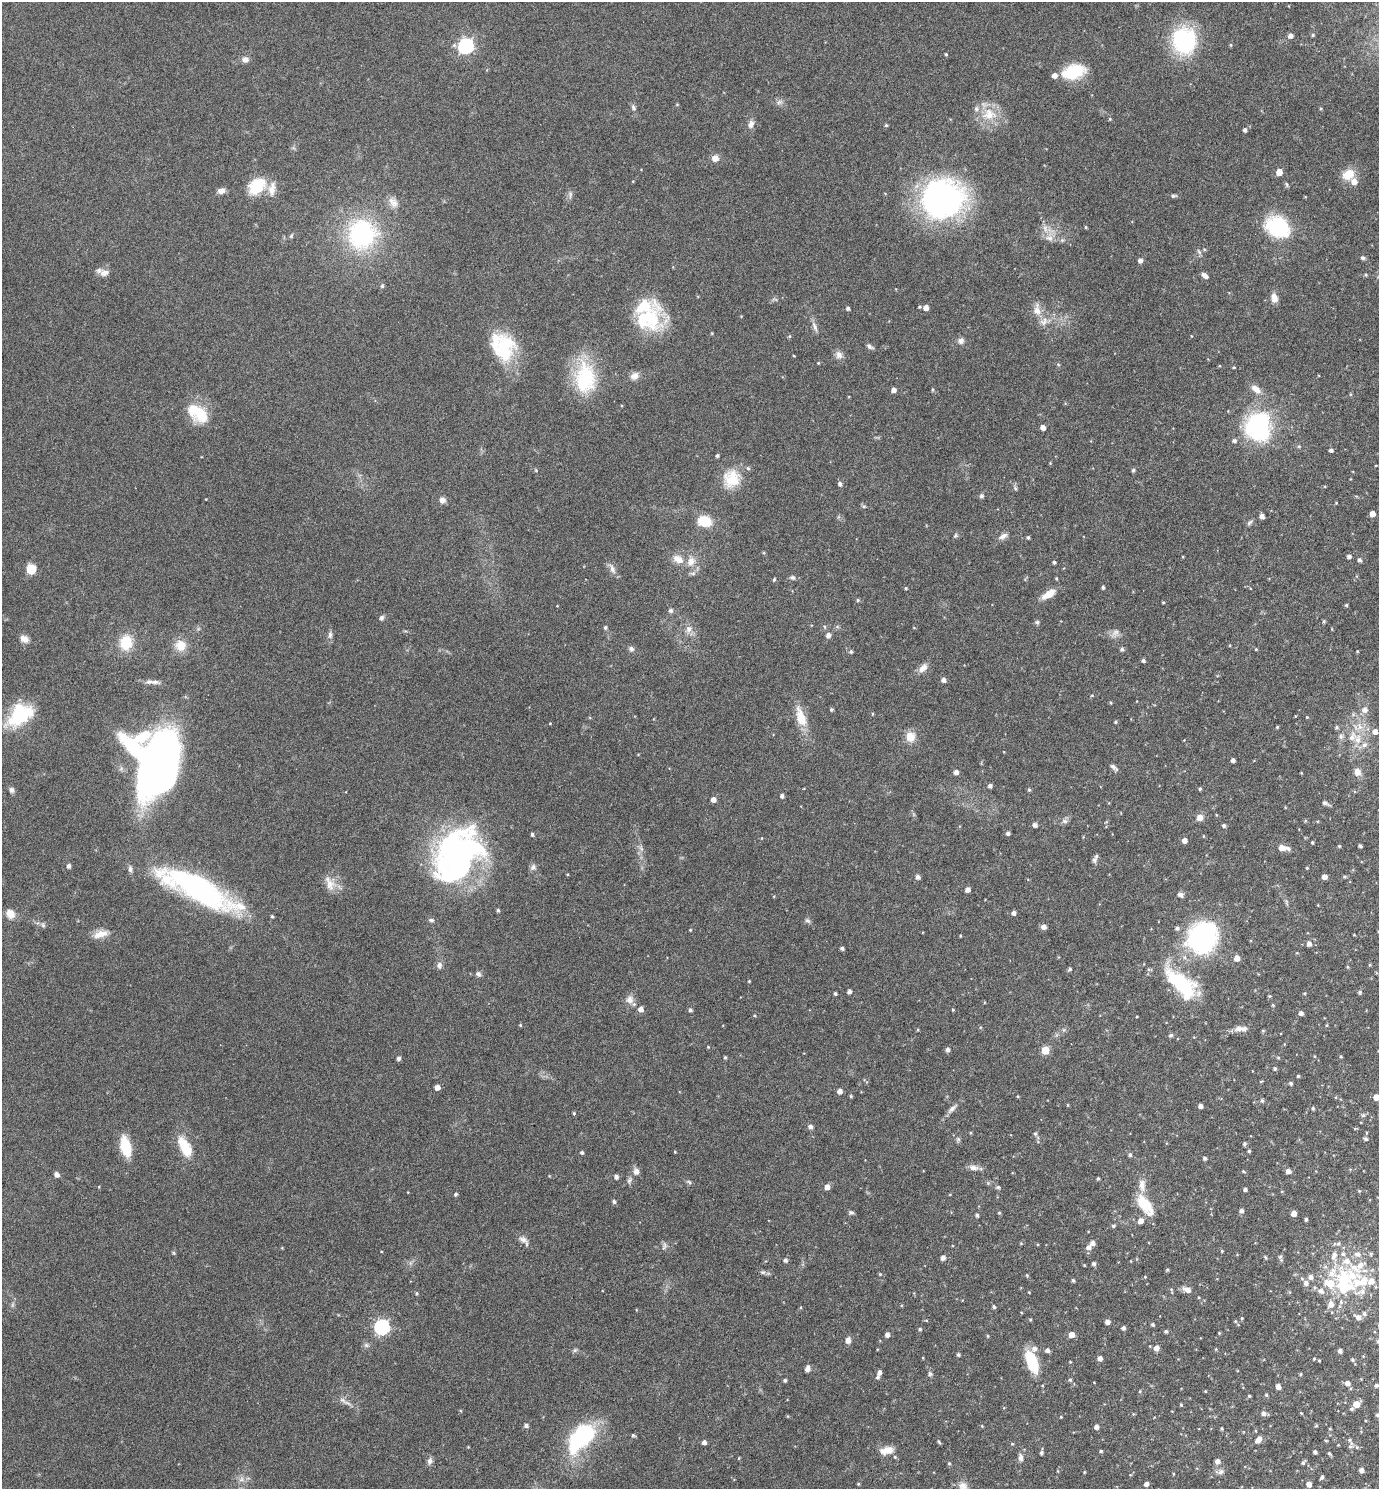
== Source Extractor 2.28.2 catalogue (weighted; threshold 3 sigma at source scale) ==
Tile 6 of 4 x 4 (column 2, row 2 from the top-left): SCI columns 1533-2909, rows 2981-4467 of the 5958 x 5955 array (HDU 1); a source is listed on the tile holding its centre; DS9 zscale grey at full resolution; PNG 1381 x 1491 px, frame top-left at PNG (2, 2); no overlay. Nothing masked; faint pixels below the display range render black.
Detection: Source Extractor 2.28.2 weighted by HDU 2 'WHT'; one run over the whole footprint, this tile lists its part. Background 0.116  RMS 0.0051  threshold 0.0209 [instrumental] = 3 sigma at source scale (4.09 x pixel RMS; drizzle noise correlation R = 1.36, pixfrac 0.8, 0.05/0.05 arcsec/px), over >= 5 px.
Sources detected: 437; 8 inside a brighter object's white glare — not listed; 34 inside a brighter listed object's ellipse — not listed separately; the other 395 listed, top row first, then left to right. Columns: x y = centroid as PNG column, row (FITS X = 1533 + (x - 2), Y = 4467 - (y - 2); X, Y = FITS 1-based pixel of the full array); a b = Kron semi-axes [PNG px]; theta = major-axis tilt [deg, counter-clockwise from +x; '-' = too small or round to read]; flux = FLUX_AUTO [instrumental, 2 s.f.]
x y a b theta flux
1313 35 5 4 - 0.76
1290 36 5 5 - 2.5
1184 41 25 23 -75 52
1231 45 4 4 - 0.57
466 46 7 6 - 110
946 54 4 3 - 0.55
245 60 7 7 - 2.4
1073 72 24 14 16 19
779 102 9 6 27 1.5
633 107 9 6 -64 1.2
1321 109 4 4 - 0.5
989 114 23 18 -2 12
1110 119 4 4 - 0.54
751 124 12 8 76 2.4
886 125 4 4 - 0.61
1245 130 5 4 - 1.3
715 158 7 7 - 3.6
1279 172 5 4 - 6.5
1348 174 15 12 28 7.4
1287 184 8 4 -88 0.7
257 186 24 17 46 14
221 191 8 6 18 2.5
570 194 11 5 90 1.3
1174 196 8 4 9 0.9
943 199 46 40 17 110
393 202 17 10 -53 3.8
1086 227 4 3 - 0.54
1278 227 21 16 -26 43
1045 229 13 7 -78 3
362 234 29 27 63 65
291 236 7 4 60 0.72
1049 238 12 8 -7 3.3
1204 249 5 5 - 0.75
1363 258 6 5 - 0.95
1140 260 4 4 - 1.8
104 273 12 9 10 2.9
1366 275 4 4 - 0.67
1205 276 8 5 -37 2
382 286 6 5 - 0.82
1274 298 10 7 -76 4.2
919 307 4 3 - 0.58
848 308 4 4 - 1.2
926 308 4 4 - 3
1037 310 17 10 -85 4.9
650 318 43 25 -59 28
815 326 15 5 -65 2.1
712 333 4 3 - 0.4
789 336 5 3 - 0.51
961 341 7 6 - 2.1
870 346 9 5 -34 1.3
503 349 35 26 78 28
839 355 11 9 -73 2.5
794 356 4 2 - 0.33
818 363 4 3 - 0.44
1058 364 5 3 - 0.49
1234 367 4 3 - 0.43
634 376 11 9 37 2.9
585 378 40 25 -89 34
1256 389 15 8 -39 4.3
893 390 4 4 - 2.5
201 415 22 19 -86 13
1258 426 31 25 62 54
1043 427 4 4 - 3
1299 446 5 4 - 0.6
1331 450 4 3 - 1.3
717 456 4 4 - 0.85
1050 463 4 3 - 0.35
1133 470 4 4 - 0.92
731 479 26 23 74 14
840 484 5 4 - 1.6
1015 488 7 5 -73 0.94
981 496 5 4 - 1.2
442 500 8 7 - 2.1
1336 503 3 3 - 0.41
864 506 6 4 18 0.61
1372 514 4 4 - 3.7
1262 516 5 4 - 2.1
704 521 12 9 -14 13
1250 523 10 4 45 1
955 535 7 4 70 0.76
1003 536 13 6 27 2.1
1028 537 4 3 - 0.82
1349 556 4 4 - 1.6
678 559 13 9 -28 4.9
1359 560 4 4 - 1.3
691 561 14 11 66 5.2
1054 562 4 3 - 0.89
31 569 10 9 - 6.8
612 569 15 6 -68 2.4
792 578 8 6 -11 1.1
1056 578 4 3 - 0.5
774 580 5 3 - 0.65
1103 587 3 3 - 0.87
906 588 4 3 - 0.55
1048 594 19 8 32 5.4
858 600 5 4 - 0.72
1163 602 3 3 - 0.44
1346 605 4 4 - 0.64
671 610 6 6 - 1.1
381 618 7 6 - 1.2
1324 621 5 3 - 0.6
1037 622 6 5 - 0.91
605 627 5 4 - 0.87
825 627 5 3 - 0.51
689 629 11 9 68 3
1115 633 14 8 47 2.5
330 635 10 6 89 1.7
828 635 5 5 - 2
24 639 10 8 -28 3
126 643 16 13 81 13
181 645 13 12 - 7.1
631 649 7 6 - 1.5
1122 649 5 4 - 1.1
1256 649 4 3 - 0.49
851 651 5 5 - 0.86
1357 651 3 2 - 0.36
1143 660 4 4 - 0.98
923 668 14 8 42 3.3
943 680 4 4 - 1.9
154 682 14 6 -3 2.5
1092 695 5 3 - 0.42
1110 702 4 3 - 0.5
831 710 4 4 - 0.66
1365 710 7 7 - 2.7
872 714 5 3 - 0.38
22 717 40 14 43 20
801 717 29 12 -72 9.6
1307 717 4 3 - 0.35
1115 722 4 3 - 0.62
550 723 3 3 - 0.36
1277 727 4 3 - 0.49
1337 727 6 5 - 0.8
1375 731 5 5 - 2.6
1341 736 8 6 -89 1.4
910 737 12 11 - 5.8
1358 739 15 10 -89 6.1
160 758 56 39 64 250
1233 760 4 4 - 1.4
1114 767 13 5 -38 1.4
956 772 4 4 - 2.3
1357 772 10 8 -76 3.5
990 786 4 4 - 1.6
1200 789 4 3 - 0.75
12 790 8 6 -75 1.4
1029 790 5 4 - 0.74
782 796 4 4 - 1.4
713 799 5 4 - 2.7
1325 803 7 5 -24 1.4
1200 817 6 6 - 3.6
1064 821 9 6 -16 1.4
1305 821 5 4 - 0.48
1035 825 4 4 - 1.9
1224 826 4 4 - 1.1
1008 833 4 4 - 1.2
532 834 4 4 - 1
1203 836 4 3 - 0.37
762 838 4 3 - 0.32
1184 840 4 4 - 3
1312 842 3 3 - 0.58
1339 846 3 3 - 0.57
1360 846 3 3 - 0.94
451 847 80 40 5 110
641 848 9 3 -45 0.96
1282 848 8 6 -14 3.4
1094 860 8 6 87 1.2
68 866 5 4 - 1.6
533 867 9 7 46 1.5
1307 868 3 3 - 0.43
130 869 10 5 -89 1.4
918 877 5 5 - 1.8
1324 877 4 4 - 2.6
1344 877 5 4 - 0.61
330 884 23 12 -64 5.8
197 888 81 21 -26 120
968 890 4 4 - 2.7
1180 895 8 6 -25 1.4
498 910 4 4 - 0.71
1013 913 4 4 - 1.8
10 914 11 9 -60 4.4
272 916 4 4 - 0.61
431 920 8 5 -14 1
807 920 8 5 -39 1.1
43 925 6 6 - 0.97
1044 927 5 5 - 2.6
690 930 3 3 - 0.46
100 934 20 9 17 5
960 936 3 3 - 0.44
1202 938 36 30 51 72
1309 944 6 5 - 1.9
842 948 4 3 - 1.2
1237 958 5 5 - 4
439 965 10 8 88 1.8
1348 967 4 4 - 0.51
1070 969 4 4 - 0.89
1149 969 6 4 16 0.68
478 974 8 6 -44 1.3
749 981 4 3 - 0.4
1183 985 36 19 -53 35
849 991 4 4 - 1.6
1360 992 4 4 - 0.95
835 993 3 3 - 0.84
1304 993 4 3 - 0.47
1269 996 4 4 - 0.54
630 1000 11 11 - 3.1
1273 1005 4 3 - 0.49
641 1009 5 5 - 2.8
690 1010 5 4 - 0.96
953 1010 4 3 - 0.45
1301 1013 4 4 - 1.8
754 1016 4 3 - 0.46
1137 1016 3 2 - 0.33
520 1025 4 4 - 0.47
1327 1025 5 3 - 0.42
1239 1029 14 8 10 3
918 1030 5 3 - 0.44
1064 1030 6 4 -90 0.76
1263 1031 5 3 - 0.45
1171 1035 6 5 - 0.91
708 1047 4 4 - 0.38
947 1050 5 4 - 1.9
1045 1050 5 5 - 14
725 1057 4 3 - 0.66
1341 1057 5 3 - 0.41
398 1058 5 4 - 1.4
1278 1058 4 4 - 0.54
1275 1069 4 4 - 0.9
1298 1076 4 4 - 0.61
1261 1081 5 3 - 0.38
1291 1083 5 4 - 0.95
437 1087 5 4 - 3
840 1091 4 4 - 2.6
851 1096 5 4 - 0.61
1018 1096 4 3 - 0.45
1336 1097 5 3 - 0.38
1376 1097 5 4 - 4.3
1262 1101 6 5 - 0.85
1068 1105 5 3 - 0.39
1200 1106 4 4 - 1.8
1313 1108 5 4 - 0.68
952 1109 14 6 44 2.4
574 1113 5 3 - 0.59
1363 1115 6 5 - 0.98
810 1127 5 5 - 1.8
1035 1134 5 5 - 0.86
958 1139 6 6 - 0.82
1365 1139 5 4 - 0.93
1244 1144 5 4 - 0.82
126 1146 20 9 -76 16
185 1147 27 12 -63 12
1249 1151 4 3 - 0.76
675 1152 4 3 - 0.35
582 1153 4 4 - 0.86
1130 1155 5 5 - 0.98
1204 1158 4 4 - 1.1
973 1168 13 6 -6 2.8
636 1171 8 7 - 2.4
1243 1171 6 3 -32 0.53
1288 1171 5 4 - 2.4
57 1174 5 4 - 2.2
616 1177 4 4 - 1.8
1098 1178 4 3 - 0.59
629 1180 11 5 65 1.4
689 1182 8 4 -36 0.87
827 1187 5 4 - 3
998 1187 6 5 - 0.79
1245 1189 4 3 - 1.3
1359 1191 4 4 - 0.46
456 1194 4 4 - 0.94
614 1201 5 4 - 1.1
1145 1205 30 14 -54 13
1242 1211 5 4 - 1.5
851 1212 7 5 -2 0.88
999 1213 4 4 - 0.51
1294 1213 5 4 - 3.7
977 1215 4 4 - 0.96
1306 1219 3 3 - 0.89
1140 1221 6 5 - 3.2
1113 1226 5 4 - 0.81
524 1240 16 7 -45 2.7
1021 1243 5 3 - 0.43
1092 1243 5 5 - 2.1
1338 1244 6 6 - 1.1
664 1246 11 6 74 1.4
1088 1247 6 5 - 2.3
1222 1251 3 3 - 0.48
174 1253 6 4 -71 0.58
1371 1254 5 4 - 0.64
1265 1257 6 3 -60 0.53
1280 1257 6 6 - 0.91
943 1258 5 4 - 2.1
785 1260 5 4 - 1.3
1094 1264 4 4 - 1
1084 1265 3 3 - 0.38
1167 1270 4 4 - 0.59
763 1272 7 6 - 1
880 1274 4 4 - 0.48
1027 1275 5 4 - 0.51
1145 1277 4 4 - 0.44
1311 1277 6 5 - 1.9
1073 1280 3 3 - 0.9
1345 1282 36 27 70 46
1306 1283 7 6 - 2.3
1187 1290 9 6 -22 3.2
1029 1292 3 3 - 0.35
417 1293 4 4 - 0.66
994 1307 5 4 - 0.91
1364 1313 6 5 - 1.1
1358 1317 8 5 -30 2.6
1242 1318 4 3 - 0.49
1235 1321 4 4 - 0.52
1107 1322 4 4 - 2.4
1153 1324 4 3 - 0.86
382 1327 6 6 - 93
1123 1328 4 3 - 1.3
920 1329 4 4 - 0.82
1166 1331 4 4 - 0.93
1219 1333 4 3 - 0.42
887 1335 4 4 - 2
1071 1335 5 5 - 4.4
848 1340 6 5 - 3
1378 1341 6 4 19 0.66
366 1345 6 6 - 1.1
1156 1348 5 5 - 2.9
1216 1349 5 3 - 0.42
575 1350 7 4 45 0.8
1047 1350 4 4 - 1.8
1340 1351 4 4 - 1.7
958 1355 4 4 - 0.87
1100 1358 4 4 - 2.4
1314 1359 4 3 - 0.54
1353 1360 5 4 - 0.83
1319 1361 3 2 - 0.47
1032 1362 26 11 -69 16
1070 1362 3 2 - 0.34
807 1369 7 5 64 1.8
879 1372 5 4 - 2
930 1374 7 6 - 0.99
1301 1374 4 3 - 0.55
877 1377 5 4 - 0.95
785 1380 3 3 - 1
1070 1380 5 4 - 0.67
1347 1383 5 5 - 2.4
1376 1385 4 4 - 1.1
1278 1387 4 4 - 2.9
1140 1391 5 4 - 0.5
1205 1391 3 3 - 0.39
1266 1395 4 4 - 0.76
1249 1396 4 4 - 0.63
342 1400 11 6 -39 1.9
1356 1404 6 5 - 6.2
1181 1405 4 3 - 0.51
1351 1409 6 4 29 0.69
1263 1413 6 6 - 1.9
1301 1413 5 3 - 0.43
1133 1414 4 3 - 0.44
1378 1415 5 4 - 0.94
788 1416 5 3 - 0.37
1061 1417 3 3 - 0.42
526 1425 5 4 - 1.4
982 1426 4 3 - 0.43
1316 1426 5 3 - 0.47
1096 1427 4 4 - 2.2
1222 1428 3 3 - 0.61
1330 1429 4 4 - 0.46
633 1435 5 4 - 0.74
581 1438 33 17 48 56
1258 1439 8 5 46 3.4
1326 1440 4 3 - 0.39
704 1442 4 4 - 2
939 1442 6 3 -53 0.66
1012 1444 4 4 - 0.45
1350 1446 11 5 67 1.4
1357 1447 6 5 - 0.75
887 1450 16 8 11 5.2
1101 1451 4 3 - 0.76
1315 1452 4 3 - 1.3
1041 1453 4 3 - 1.1
1329 1454 6 3 -38 0.61
895 1457 4 4 - 0.53
1021 1457 10 6 -83 1.7
739 1458 4 3 - 0.35
430 1461 10 6 74 1.7
1217 1461 5 5 - 2.5
1303 1462 6 4 45 0.95
949 1463 4 4 - 0.6
1361 1470 4 4 - 2
1058 1471 5 3 - 0.35
1220 1472 8 7 - 1.6
1173 1474 4 3 - 0.41
1322 1477 5 3 - 0.96
241 1479 8 6 45 1.7
858 1484 4 3 - 0.5
1146 1484 4 4 - 1.8
1309 1484 5 4 - 3
963 1486 13 12 - 3.7
Isophote crosses this tile's border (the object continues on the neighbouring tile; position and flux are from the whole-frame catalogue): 4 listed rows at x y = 1376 1097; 1378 1341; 1378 1415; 963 1486